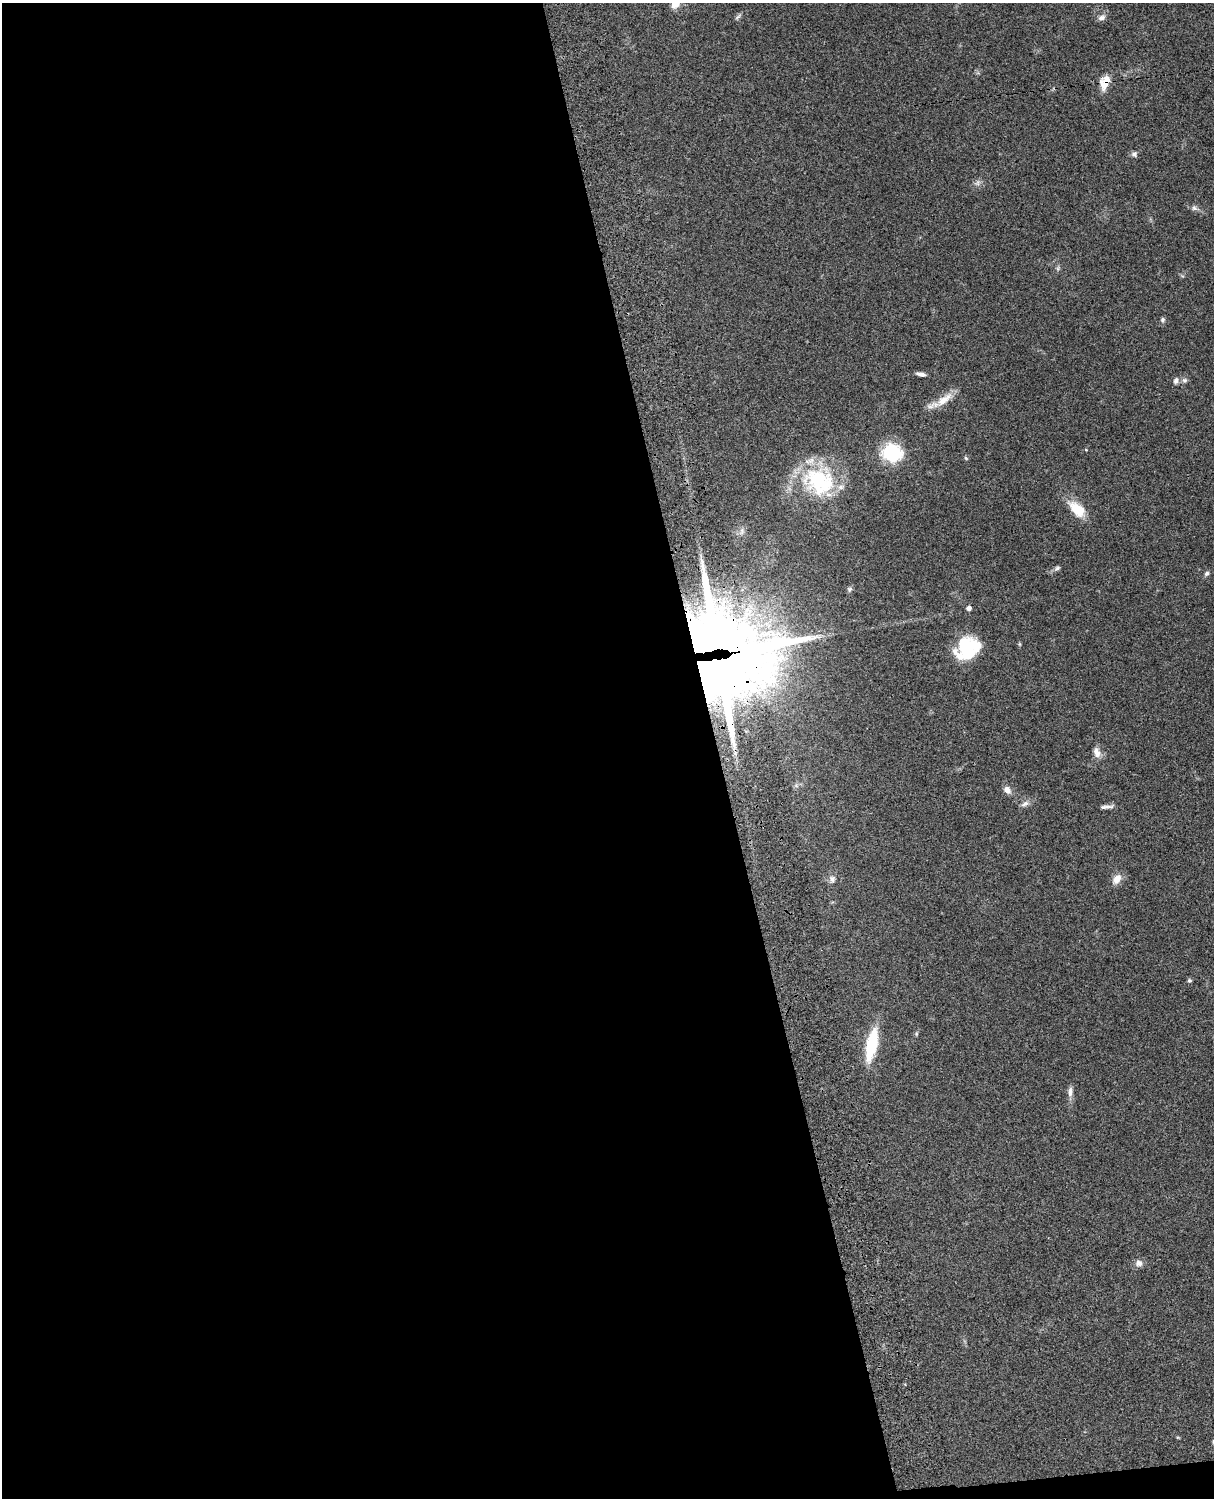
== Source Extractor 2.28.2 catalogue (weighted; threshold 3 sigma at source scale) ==
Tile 9 of 4 x 3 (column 1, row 3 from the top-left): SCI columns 121-1332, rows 277-1772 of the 5089 x 4927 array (HDU 1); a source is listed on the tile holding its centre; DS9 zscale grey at full resolution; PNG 1216 x 1500 px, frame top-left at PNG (2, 3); no overlay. Shown black and unused: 60% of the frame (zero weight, under 3 of 4 exposures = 6% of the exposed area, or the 3 px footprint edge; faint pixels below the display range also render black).
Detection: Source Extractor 2.28.2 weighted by HDU 2 'WHT'; one run over the whole footprint, this tile lists its part. Background 0.0965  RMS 0.0063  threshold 0.0282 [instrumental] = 3 sigma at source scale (4.5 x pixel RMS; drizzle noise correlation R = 1.50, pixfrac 1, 0.05/0.05 arcsec/px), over >= 5 px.
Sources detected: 36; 2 inside a brighter object's white glare — not listed; the other 34 listed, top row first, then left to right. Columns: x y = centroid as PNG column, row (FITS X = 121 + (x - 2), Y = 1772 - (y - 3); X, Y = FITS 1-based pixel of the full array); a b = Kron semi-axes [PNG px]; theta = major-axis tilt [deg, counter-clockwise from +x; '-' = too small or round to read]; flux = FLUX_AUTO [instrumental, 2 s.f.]
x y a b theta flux
738 17 12 4 41 1.3
1101 18 10 7 33 2.7
1105 82 21 11 73 8.4
1134 154 8 7 - 1.7
977 183 10 6 60 2.2
1194 208 8 6 -51 1.8
1058 268 6 5 - 1.1
1163 320 6 6 - 1.2
921 374 11 5 -12 2.4
1184 380 7 7 - 1.8
1176 381 8 7 - 2.2
944 400 30 10 38 10
1086 450 5 3 - 0.46
892 453 8 7 - 160
966 458 6 4 -47 0.89
819 481 42 38 -25 59
1077 509 24 13 -44 14
742 531 11 7 69 2.6
1057 568 9 5 30 1.5
1207 573 7 5 45 1.5
849 589 7 6 - 1.3
969 608 5 4 - 2.6
719 644 73 44 -11 1500
966 647 27 18 24 34
1097 752 15 9 -76 4.5
1007 790 11 8 -52 3.4
1025 804 13 6 23 2.6
1106 807 19 4 7 2.5
832 879 11 8 85 2.7
1117 879 13 9 57 5.6
1189 980 5 5 - 1.1
872 1044 26 9 78 42
1070 1092 14 7 85 3.2
1139 1263 10 9 - 3
Overlapping masked pixels (flux is a lower limit): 2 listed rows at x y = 1105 82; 719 644